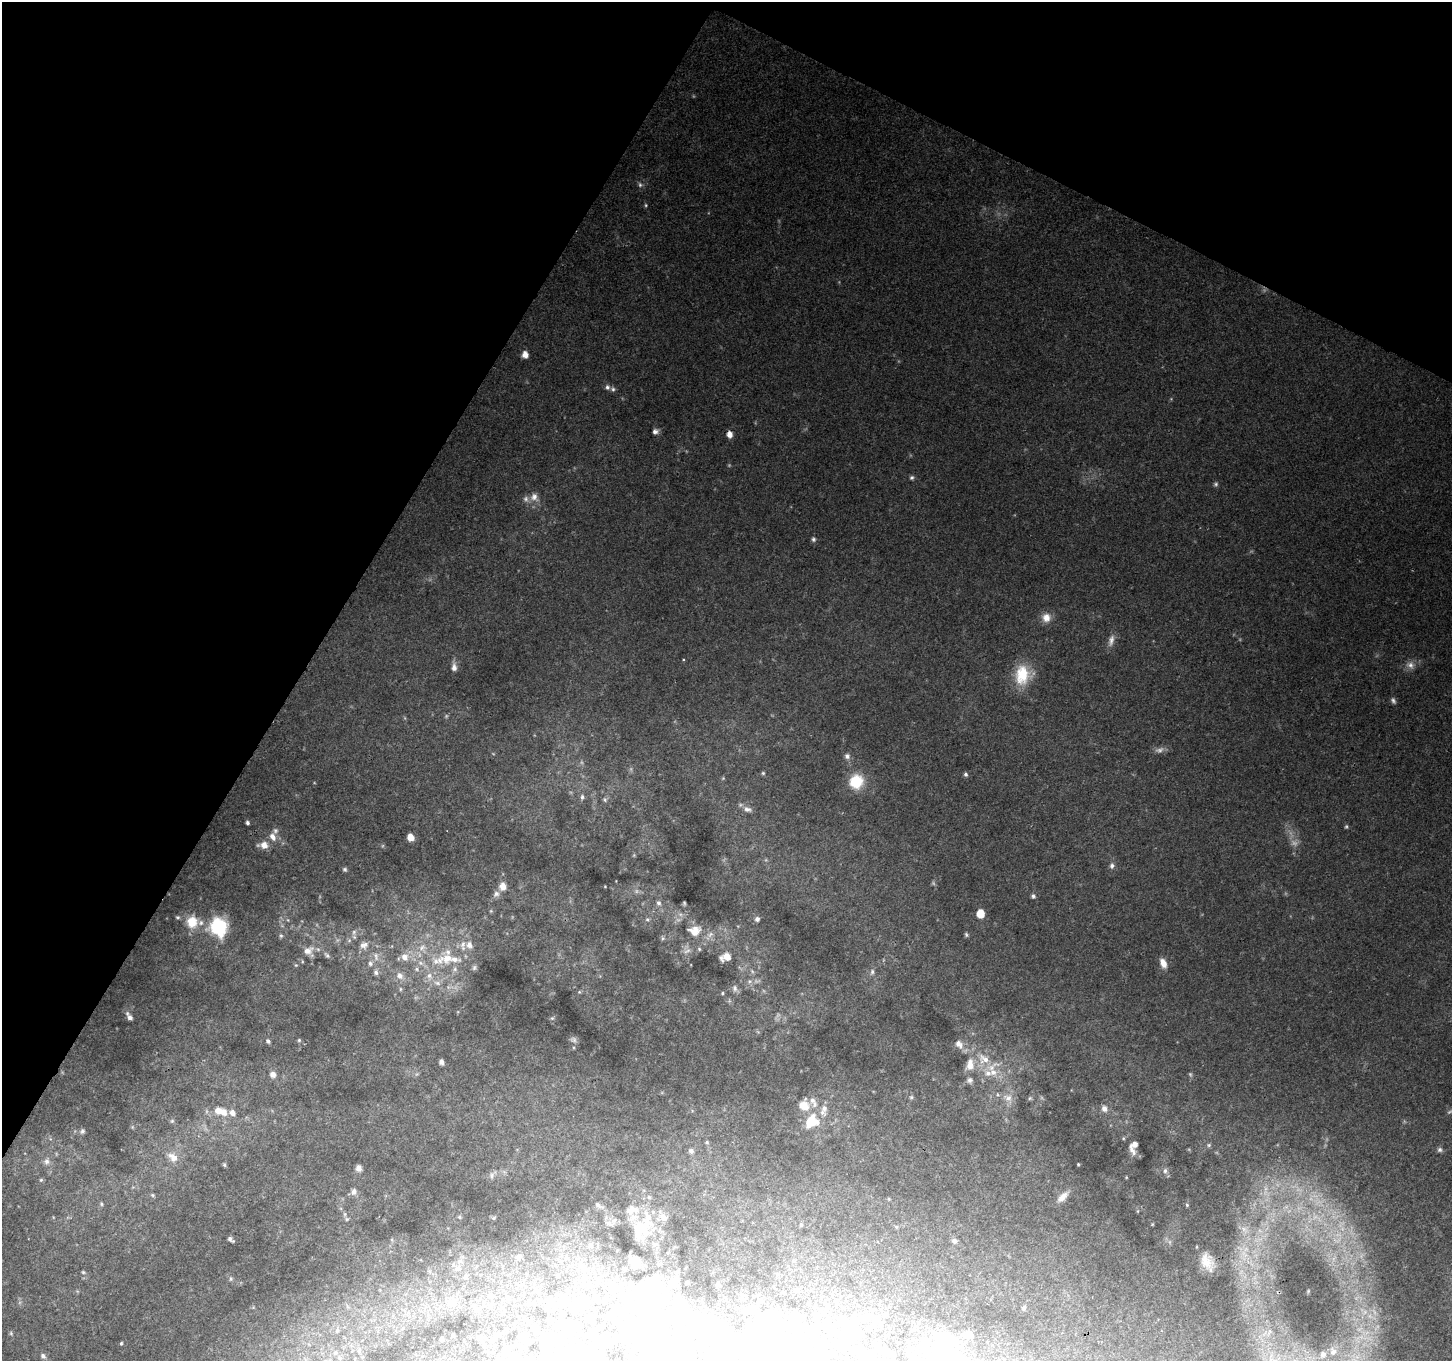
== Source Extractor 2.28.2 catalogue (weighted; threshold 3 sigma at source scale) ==
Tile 2 of 4 x 4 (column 2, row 1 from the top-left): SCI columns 1451-2900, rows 4274-5632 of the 5806 x 5894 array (HDU 1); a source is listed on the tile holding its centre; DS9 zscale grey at full resolution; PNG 1454 x 1363 px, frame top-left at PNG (2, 2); no overlay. Shown black and unused: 28% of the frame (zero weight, under 2 of 3 exposures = <1% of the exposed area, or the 3 px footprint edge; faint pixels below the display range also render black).
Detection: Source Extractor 2.28.2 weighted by HDU 2 'WHT'; one run over the whole footprint, this tile lists its part. Background 0.139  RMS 0.0073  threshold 0.0327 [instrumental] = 3 sigma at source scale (4.5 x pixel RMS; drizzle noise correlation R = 1.50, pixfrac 1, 0.0396/0.0396 arcsec/px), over >= 5 px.
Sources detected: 247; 28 too faint to see at this stretch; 22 inside a brighter object's white glare — not listed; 22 inside a brighter listed object's ellipse — not listed separately; the other 175 listed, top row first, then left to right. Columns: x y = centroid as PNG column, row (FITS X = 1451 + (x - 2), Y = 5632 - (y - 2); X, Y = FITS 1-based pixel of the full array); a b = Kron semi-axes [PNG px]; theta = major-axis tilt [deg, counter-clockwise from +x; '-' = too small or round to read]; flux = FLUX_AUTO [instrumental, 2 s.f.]
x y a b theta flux
640 185 8 6 -57 2.2
646 205 5 4 - 1
525 355 6 5 - 7.4
607 387 7 7 - 2.5
655 431 8 6 23 2.9
729 434 6 5 - 6.8
912 478 6 5 - 1.6
1216 484 6 6 - 1.6
534 497 13 12 - 6.9
813 539 7 6 - 2
1046 618 12 11 - 7.9
1111 640 18 8 77 5.4
684 659 3 3 - 0.71
1410 665 13 11 -26 5.9
454 667 11 6 -88 4.8
1023 675 24 20 77 27
1393 700 9 6 -64 2.2
847 756 8 7 - 3.1
763 773 5 5 - 1
966 774 6 5 - 1.8
723 778 5 4 - 0.88
856 782 14 13 - 28
582 797 8 5 83 2.1
605 800 7 6 - 1.9
747 809 14 7 -18 4.2
247 823 4 3 - 1.9
273 837 11 7 -64 5.7
410 837 6 5 - 8.1
264 845 12 8 -4 6.7
634 855 5 4 - 0.82
1112 866 8 7 - 2.8
345 869 6 5 - 1.5
503 886 8 7 - 6.9
605 887 4 3 - 0.53
496 894 10 8 40 3.3
1033 896 6 6 - 1.8
659 903 8 7 - 2.6
684 903 4 3 - 1
491 911 5 4 - 0.83
980 914 6 5 - 19
177 917 6 4 -14 1.2
647 919 5 5 - 1.3
757 919 6 6 - 2.4
288 920 5 3 - 0.71
192 922 16 14 83 16
218 928 8 8 - 200
695 930 19 14 5 12
354 932 7 5 48 1.8
966 935 6 4 -57 1.2
281 936 6 5 - 1.3
663 938 6 5 - 1.4
364 945 11 10 - 4.3
469 945 11 9 -65 5.4
422 947 13 9 28 6.6
699 949 5 5 - 1.2
308 951 14 10 28 7.2
687 951 13 6 23 3.9
327 955 9 5 -50 1.7
376 956 14 7 -85 5
404 957 9 8 - 6
727 957 8 7 - 7.4
447 958 30 18 2 30
1163 963 13 7 -69 6.9
296 965 5 3 - 0.68
474 968 6 6 - 1.6
417 969 7 5 -24 1.8
376 972 8 6 -74 2.2
872 972 8 6 82 2.1
400 976 9 8 - 5
429 976 11 9 -84 5.5
749 981 8 6 44 2.6
437 983 11 6 -9 3.7
735 988 11 7 -64 2.8
400 989 6 4 -90 0.97
579 992 5 5 - 0.93
722 993 5 4 - 0.87
130 1017 8 6 -56 3.1
552 1018 6 5 - 1.3
299 1040 5 5 - 1
573 1040 10 7 -33 2.4
268 1041 5 4 - 1.7
959 1044 13 9 -49 5.4
984 1059 20 14 -28 17
441 1062 5 4 - 4.1
273 1074 7 7 - 4.8
417 1074 6 5 - 1.2
970 1080 8 8 - 2.8
911 1097 5 5 - 1.3
1008 1098 17 12 -41 8.2
1030 1098 6 5 - 1.2
804 1105 13 12 - 10
824 1108 15 8 -84 6.2
1104 1109 8 7 - 4.1
223 1112 9 8 - 6.6
232 1113 7 6 - 4.4
172 1121 6 5 - 1.1
811 1122 18 14 39 23
132 1127 6 4 47 1
82 1131 8 7 - 2.1
1123 1138 5 4 - 0.87
707 1142 5 4 - 1.1
1209 1145 6 5 - 1.2
1133 1146 13 7 74 8
1440 1150 7 7 - 2.1
691 1151 7 7 - 2.5
173 1157 17 10 -37 8.2
47 1161 12 9 77 5.2
1078 1164 3 2 - 0.72
224 1165 4 3 - 1.2
359 1168 6 5 - 4.3
1165 1171 8 6 85 2.6
492 1175 12 7 55 3.2
1126 1177 5 3 - 0.58
41 1180 6 5 - 1.4
354 1191 8 7 - 3.7
153 1195 6 4 -27 1.2
649 1197 5 5 - 1.3
1063 1197 18 8 45 6.9
889 1199 5 3 - 0.63
101 1204 6 5 - 1.2
598 1205 8 5 -40 1.8
1187 1205 4 4 - 0.95
1286 1207 7 5 43 2.5
632 1210 17 11 12 8
1138 1211 5 3 - 0.62
345 1214 6 4 -89 1.2
53 1217 5 3 - 0.66
459 1217 5 4 - 0.99
664 1217 12 8 -53 4.8
347 1219 6 5 - 1.3
1152 1224 4 3 - 0.64
801 1225 5 4 - 1
639 1228 23 19 6 15
1244 1229 13 7 -48 5.5
230 1239 7 3 -38 2
954 1241 7 6 - 2
590 1245 5 5 - 1.2
519 1256 7 6 - 2.3
1207 1262 15 9 -67 11
635 1266 9 5 41 4.1
458 1268 13 10 30 7.3
583 1268 8 6 -28 2.3
624 1269 3 2 - 0.75
83 1272 5 4 - 1.1
466 1277 9 8 - 3.3
231 1279 7 5 89 1.5
675 1281 9 6 10 2.8
649 1282 17 9 -25 7.4
717 1284 3 3 - 1
796 1290 6 5 - 1.2
537 1291 5 5 - 1.5
490 1296 8 7 - 3.5
761 1301 5 4 - 1.1
452 1303 14 13 - 13
575 1305 14 7 77 3.1
1024 1308 6 5 - 1.8
752 1310 8 5 14 3.7
673 1317 6 6 - 1.5
844 1320 9 7 -62 6.3
337 1331 6 5 - 1.2
1269 1332 7 4 72 1.5
11 1333 7 5 -70 1.4
969 1335 6 5 - 11
948 1338 22 13 41 13
441 1339 5 4 - 1.5
606 1339 5 5 - 2.5
121 1343 4 3 - 1
924 1345 9 8 - 6
359 1351 7 5 -90 1.7
1333 1352 8 7 - 2.8
335 1353 6 6 - 1.6
779 1353 27 17 8 30
1323 1354 7 6 - 2.2
43 1356 9 7 -50 2.8
339 1358 6 4 -70 0.97
Unlisted compact peaks at least as high as the median listed source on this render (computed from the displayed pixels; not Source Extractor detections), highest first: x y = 1308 1291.